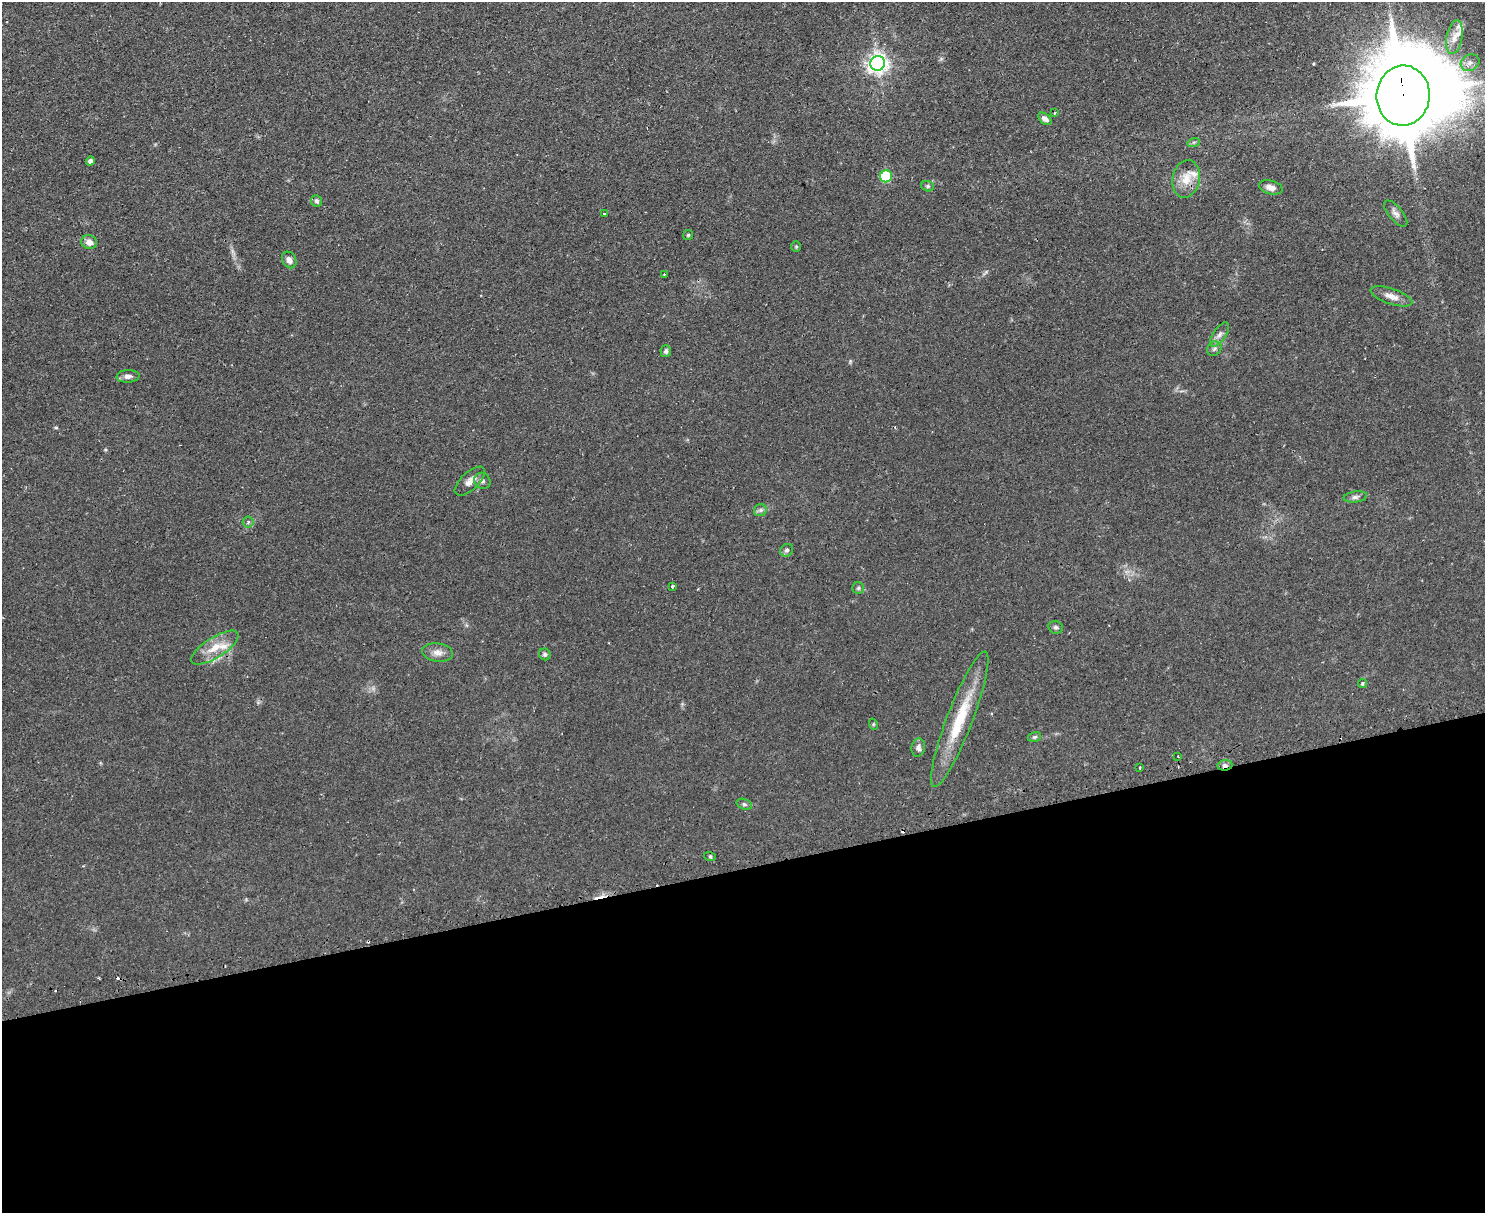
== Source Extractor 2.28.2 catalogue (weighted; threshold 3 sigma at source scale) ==
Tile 11 of 3 x 4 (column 2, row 4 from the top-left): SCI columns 1642-3124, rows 32-1242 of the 4880 x 4907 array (HDU 1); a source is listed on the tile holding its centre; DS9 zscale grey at full resolution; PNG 1487 x 1215 px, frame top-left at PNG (2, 2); each listed source drawn as its Kron ellipse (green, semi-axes under 4 px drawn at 4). Shown black and unused: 28% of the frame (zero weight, under 2 of 3 exposures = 4% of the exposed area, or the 3 px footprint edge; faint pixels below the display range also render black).
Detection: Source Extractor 2.28.2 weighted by HDU 2 'WHT'; one run over the whole footprint, this tile lists its part. Background 0.0901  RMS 0.0079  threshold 0.0357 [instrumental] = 3 sigma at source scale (4.5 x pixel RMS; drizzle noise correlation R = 1.50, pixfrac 1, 0.05/0.05 arcsec/px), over >= 5 px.
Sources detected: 56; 5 cosmic-ray / hot-pixel residue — neither listed nor drawn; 4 inside a brighter listed object's ellipse — not listed separately; the other 47 listed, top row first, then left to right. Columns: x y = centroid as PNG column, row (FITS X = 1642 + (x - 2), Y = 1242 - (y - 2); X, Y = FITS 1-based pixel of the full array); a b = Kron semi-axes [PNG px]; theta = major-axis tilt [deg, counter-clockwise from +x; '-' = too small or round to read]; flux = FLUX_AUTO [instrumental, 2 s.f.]
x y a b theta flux
1454 37 17 8 79 6.9
878 63 7 7 - 440
1470 63 10 8 26 4.1
1403 96 30 26 85 11000
1055 113 3 3 - 0.92
1045 119 8 5 -38 3.3
1194 142 6 4 18 1.2
90 161 4 4 - 2.7
886 176 6 6 - 55
1186 179 19 13 79 12
928 186 6 5 - 1.3
1271 187 12 7 -14 4.8
317 201 6 5 - 1.6
604 213 3 2 - 0.55
1396 214 16 7 -50 3.5
688 235 5 5 - 1
89 242 8 7 - 5.2
796 247 5 4 - 0.96
289 260 9 6 -60 4.1
664 274 3 2 - 1
1391 296 22 7 -18 6.5
1219 334 14 6 56 3.7
1214 349 8 6 47 2.1
666 351 6 5 - 1.9
128 376 11 6 3 3.1
470 481 19 9 43 5.8
482 481 8 7 - 2.7
1355 497 12 5 8 2.6
760 510 6 6 - 1.9
248 522 5 5 - 1.6
787 550 7 6 - 1.7
673 586 3 3 - 12
858 588 6 5 - 1.6
1056 627 7 6 - 1.8
215 648 27 10 32 14
438 652 15 9 -8 5.6
545 654 6 5 - 1.7
1363 683 4 4 - 1.5
960 719 72 13 69 39
873 724 6 3 -72 0.82
1034 737 7 5 16 1.4
918 747 9 7 79 2.6
1178 756 2 2 - 0.55
1225 765 7 5 6 2.5
1140 767 3 2 - 1
744 804 8 5 -19 1.6
710 857 6 4 -19 1.1
Overlapping masked pixels (flux is a lower limit): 2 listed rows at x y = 1403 96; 1225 765